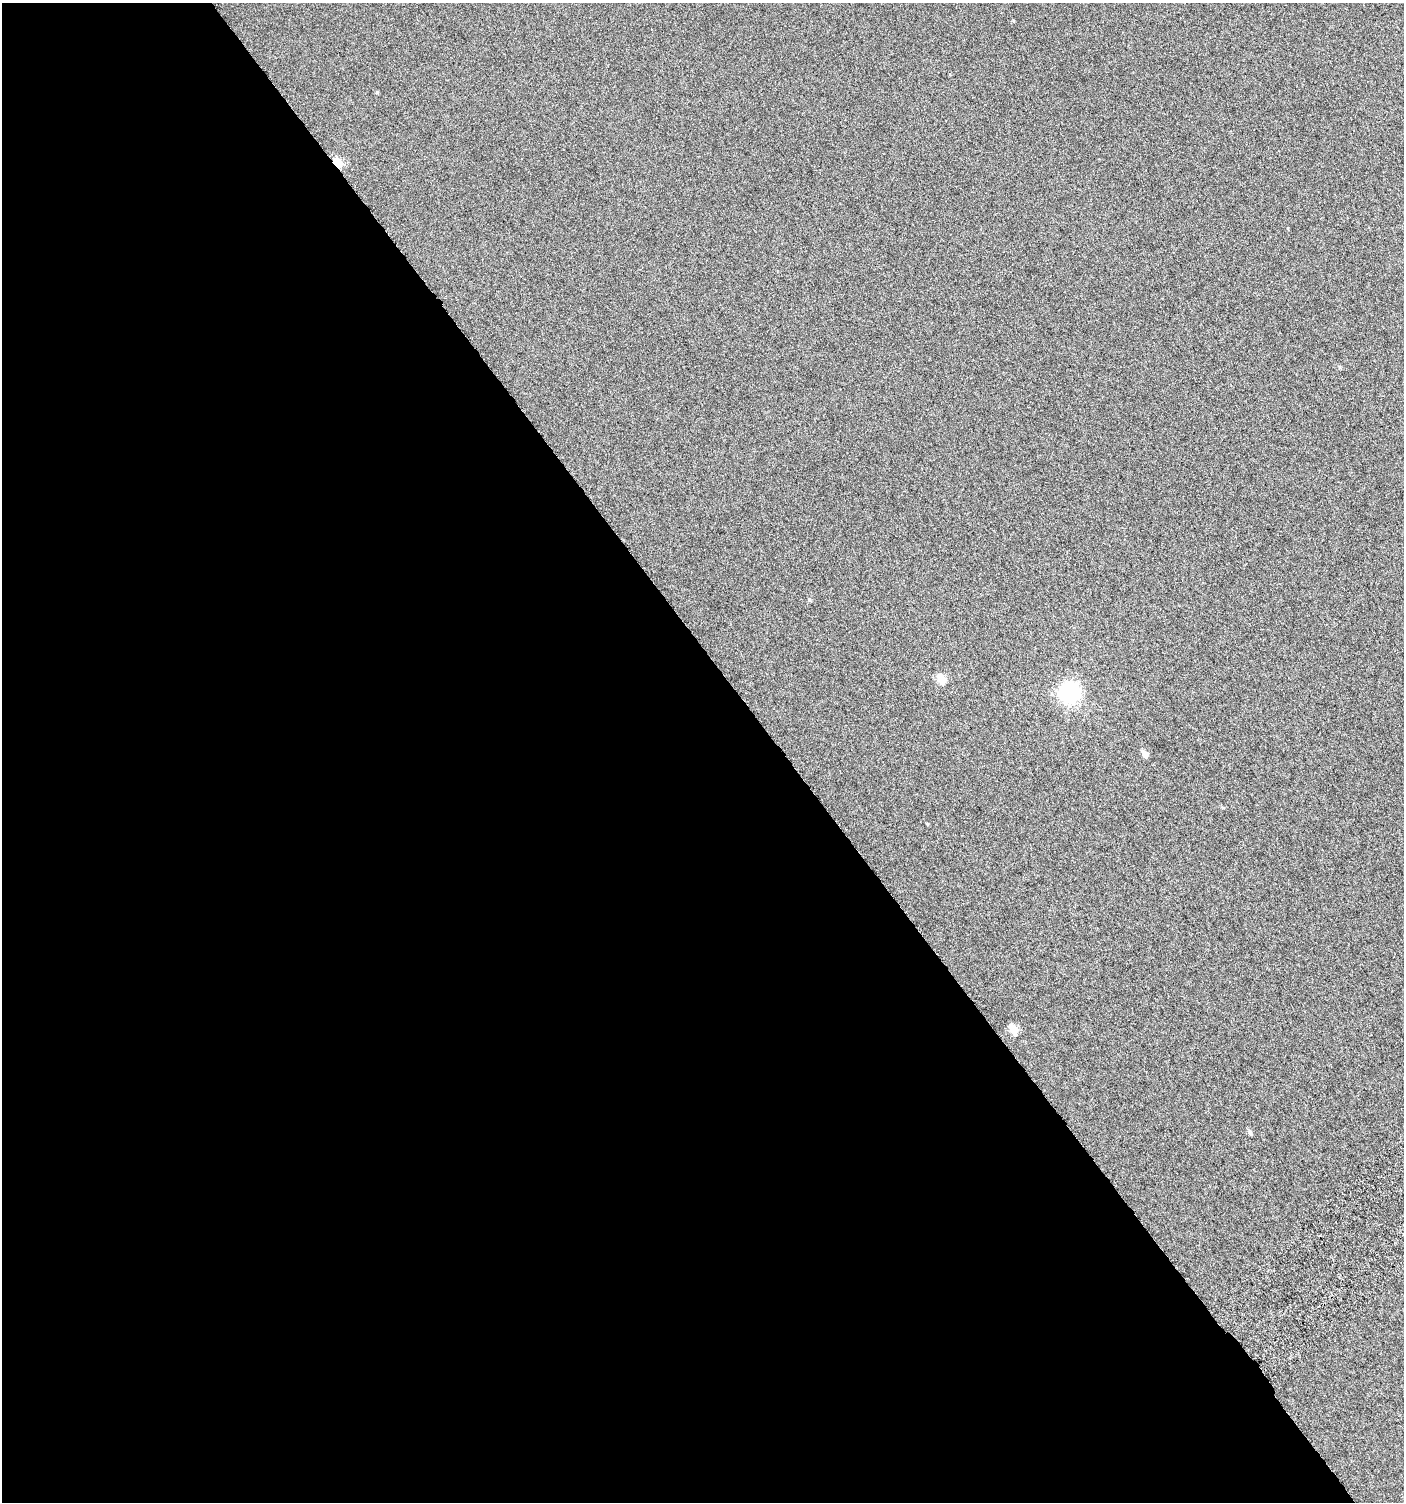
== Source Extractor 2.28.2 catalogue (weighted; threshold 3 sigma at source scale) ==
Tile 9 of 4 x 4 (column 1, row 3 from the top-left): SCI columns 236-1637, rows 1528-3027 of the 6008 x 6064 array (HDU 1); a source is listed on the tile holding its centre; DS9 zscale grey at full resolution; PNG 1406 x 1504 px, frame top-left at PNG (2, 3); no overlay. Shown black and unused: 56% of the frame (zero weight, under 4 of 8 exposures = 2% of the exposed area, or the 3 px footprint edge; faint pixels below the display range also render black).
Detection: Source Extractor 2.28.2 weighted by HDU 2 'WHT'; one run over the whole footprint, this tile lists its part. Background -0.0786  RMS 0.26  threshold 1.07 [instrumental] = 3 sigma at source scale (4.09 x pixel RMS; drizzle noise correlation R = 1.36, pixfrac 0.8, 0.0396/0.0396 arcsec/px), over >= 5 px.
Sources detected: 11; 1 inside a brighter object's white glare — not listed; the other 10 listed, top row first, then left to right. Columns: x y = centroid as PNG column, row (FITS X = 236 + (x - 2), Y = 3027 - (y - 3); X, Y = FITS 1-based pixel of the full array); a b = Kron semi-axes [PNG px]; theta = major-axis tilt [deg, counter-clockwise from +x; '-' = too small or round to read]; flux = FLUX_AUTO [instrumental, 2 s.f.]
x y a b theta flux
377 92 5 3 - 22
338 163 5 4 - 1100
1340 367 5 3 - 24
809 599 5 3 - 24
942 679 5 5 - 820
1070 695 8 6 -11 6100
1145 754 5 5 - 210
927 824 4 3 - 22
1014 1030 6 5 - 680
1250 1133 6 5 - 56
Overlapping masked pixels (flux is a lower limit): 1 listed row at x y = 338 163
Unlisted compact peaks at least as high as the median listed source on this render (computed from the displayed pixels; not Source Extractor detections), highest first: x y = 1013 20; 1223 808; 1288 228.